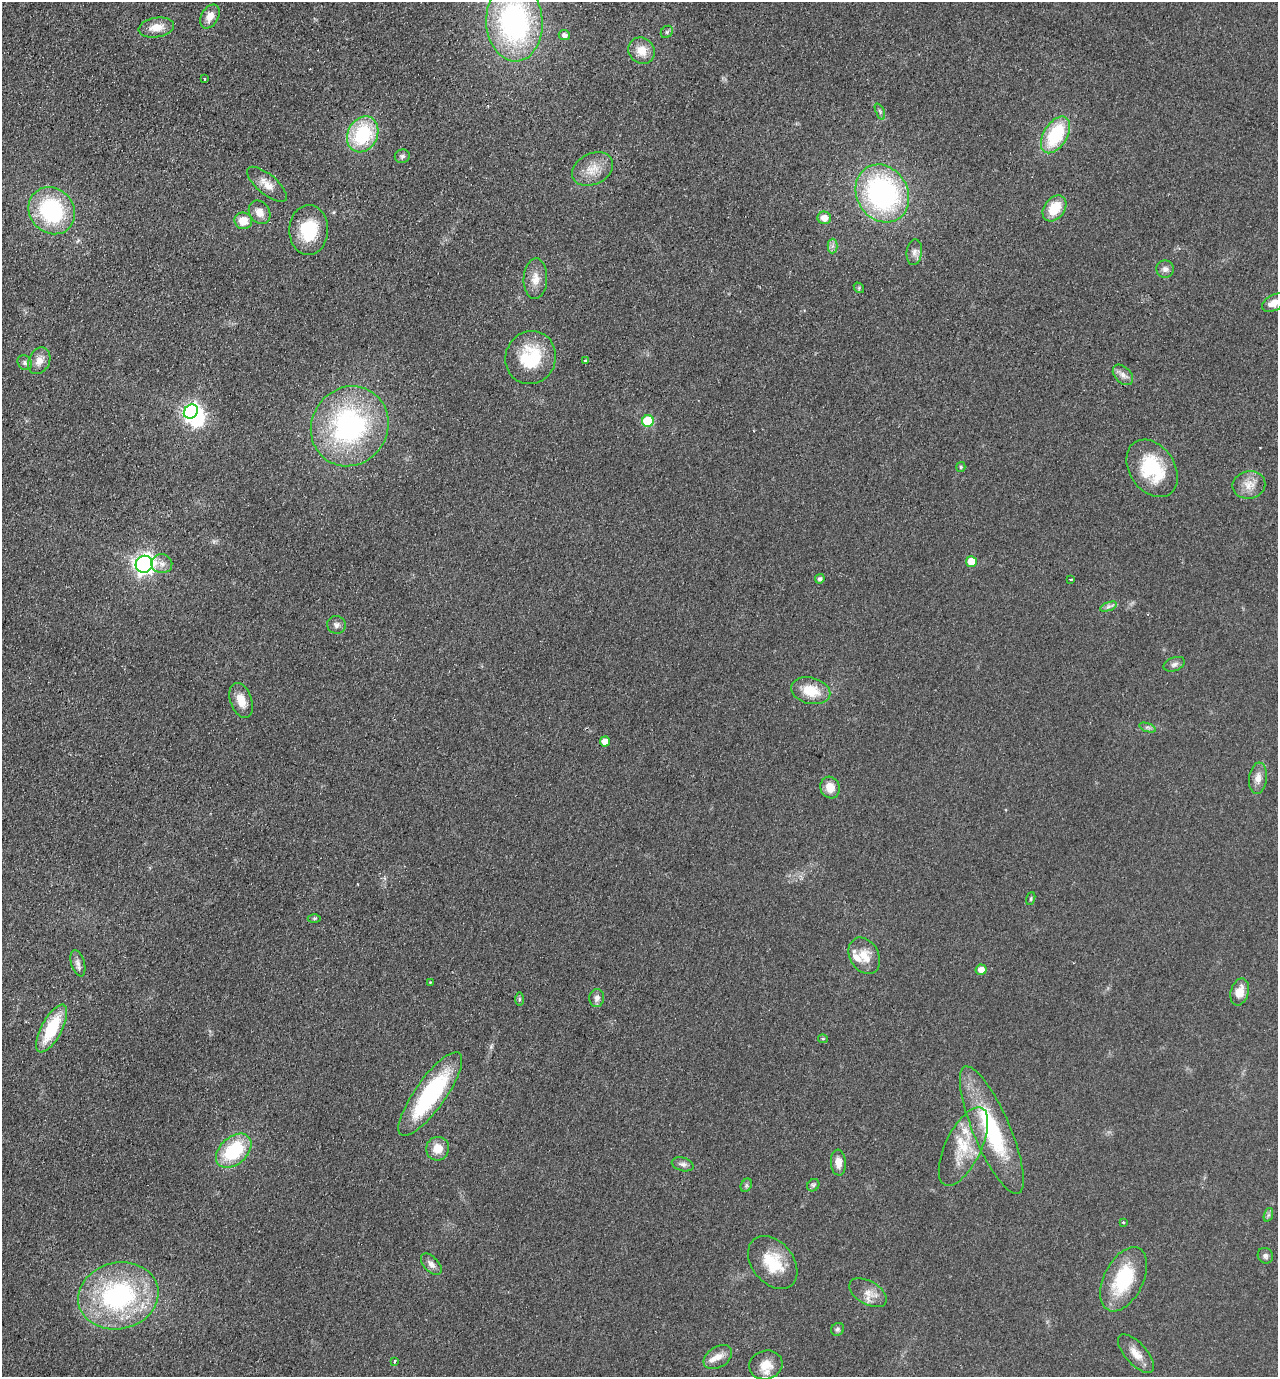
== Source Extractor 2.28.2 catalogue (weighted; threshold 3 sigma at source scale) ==
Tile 11 of 4 x 4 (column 3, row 3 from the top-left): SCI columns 2880-4155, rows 1401-2775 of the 5626 x 5551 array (HDU 1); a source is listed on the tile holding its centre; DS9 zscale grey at full resolution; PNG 1280 x 1379 px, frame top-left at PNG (2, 2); each listed source drawn as its Kron ellipse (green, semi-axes under 4 px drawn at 4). Shown black and unused: <1% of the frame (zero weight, under 2 of 3 exposures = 3% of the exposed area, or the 3 px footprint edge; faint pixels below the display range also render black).
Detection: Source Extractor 2.28.2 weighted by HDU 2 'WHT'; one run over the whole footprint, this tile lists its part. Background 0.0879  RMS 0.0099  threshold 0.0443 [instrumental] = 3 sigma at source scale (4.5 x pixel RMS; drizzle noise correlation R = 1.50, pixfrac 1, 0.05/0.05 arcsec/px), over >= 5 px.
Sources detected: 90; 1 inside a brighter object's white glare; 1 cosmic-ray / hot-pixel residue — neither listed nor drawn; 4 inside a brighter listed object's ellipse — not listed separately; the other 84 listed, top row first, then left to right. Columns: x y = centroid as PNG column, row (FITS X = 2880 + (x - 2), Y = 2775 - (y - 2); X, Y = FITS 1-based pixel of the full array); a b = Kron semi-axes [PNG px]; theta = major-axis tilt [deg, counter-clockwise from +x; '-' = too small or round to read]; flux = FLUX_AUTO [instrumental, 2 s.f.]
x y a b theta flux
210 16 13 8 61 9.3
514 22 39 28 -86 210
156 27 18 9 10 13
667 32 7 5 46 2
564 35 6 5 - 3.7
641 51 14 12 -44 15
205 79 3 2 - 0.76
880 111 8 4 -67 2.1
363 134 19 15 63 69
1055 135 20 11 59 64
402 156 7 6 - 2.6
593 169 22 15 27 17
267 184 24 10 -40 11
882 193 30 25 -58 200
1054 208 14 10 52 24
52 211 25 22 -51 100
259 212 12 10 -56 9
824 218 6 6 - 9.3
243 221 9 8 - 14
309 230 25 19 89 44
833 246 7 5 89 2.9
914 252 13 7 83 5.1
1165 269 9 8 - 4.1
535 279 20 12 88 12
859 288 6 4 -50 1.3
1274 303 13 7 30 8.5
531 358 27 25 65 50
39 361 14 10 63 9.1
586 361 4 3 - 2.8
25 363 8 6 -47 3
1123 375 12 8 -45 5.4
191 411 8 6 45 300
648 421 6 6 - 55
350 426 41 38 56 180
961 467 5 4 - 1.3
1152 468 31 22 -56 57
1249 485 16 13 10 12
971 562 5 5 - 19
144 564 9 8 - 450
162 564 10 9 - 5.9
820 579 5 4 - 2.7
1070 579 3 3 - 1.8
1108 607 9 4 19 2.6
336 625 9 9 - 4
1174 664 11 7 21 3.5
811 691 20 13 -14 25
241 700 18 10 -71 13
1147 727 9 4 -19 2.2
605 741 5 5 - 11
1258 778 15 9 83 8.1
830 787 11 9 -72 13
1031 899 7 4 72 1.4
314 918 6 4 1 1.3
864 956 19 14 -60 17
78 963 13 6 -73 4.7
981 970 5 5 - 8.8
430 982 4 3 - 0.76
1240 992 14 9 74 13
597 998 9 7 84 4.7
519 999 7 4 -90 1.6
52 1029 26 10 62 51
823 1039 5 4 - 1.2
430 1094 50 15 54 110
992 1130 69 18 -67 95
963 1146 43 18 64 39
438 1149 12 11 - 13
234 1151 20 13 42 64
838 1163 13 7 -85 9.1
683 1164 11 6 -16 4
746 1185 7 5 61 1.9
813 1185 7 5 45 2.2
1268 1215 7 4 71 1.9
1123 1222 3 3 - 1.2
1265 1256 8 7 - 3
773 1262 29 20 -51 37
431 1264 13 7 -47 5.3
1124 1279 34 19 63 61
868 1293 21 11 -30 11
118 1296 40 33 13 160
838 1329 7 6 - 2.1
1136 1354 24 10 -48 12
718 1357 16 10 32 9.4
395 1361 3 3 - 2.3
766 1365 17 14 14 15
Overlapping masked pixels (flux is a lower limit): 1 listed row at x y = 52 1029
Isophote crosses this tile's border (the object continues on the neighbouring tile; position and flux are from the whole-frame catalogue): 2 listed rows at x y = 514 22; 1274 303